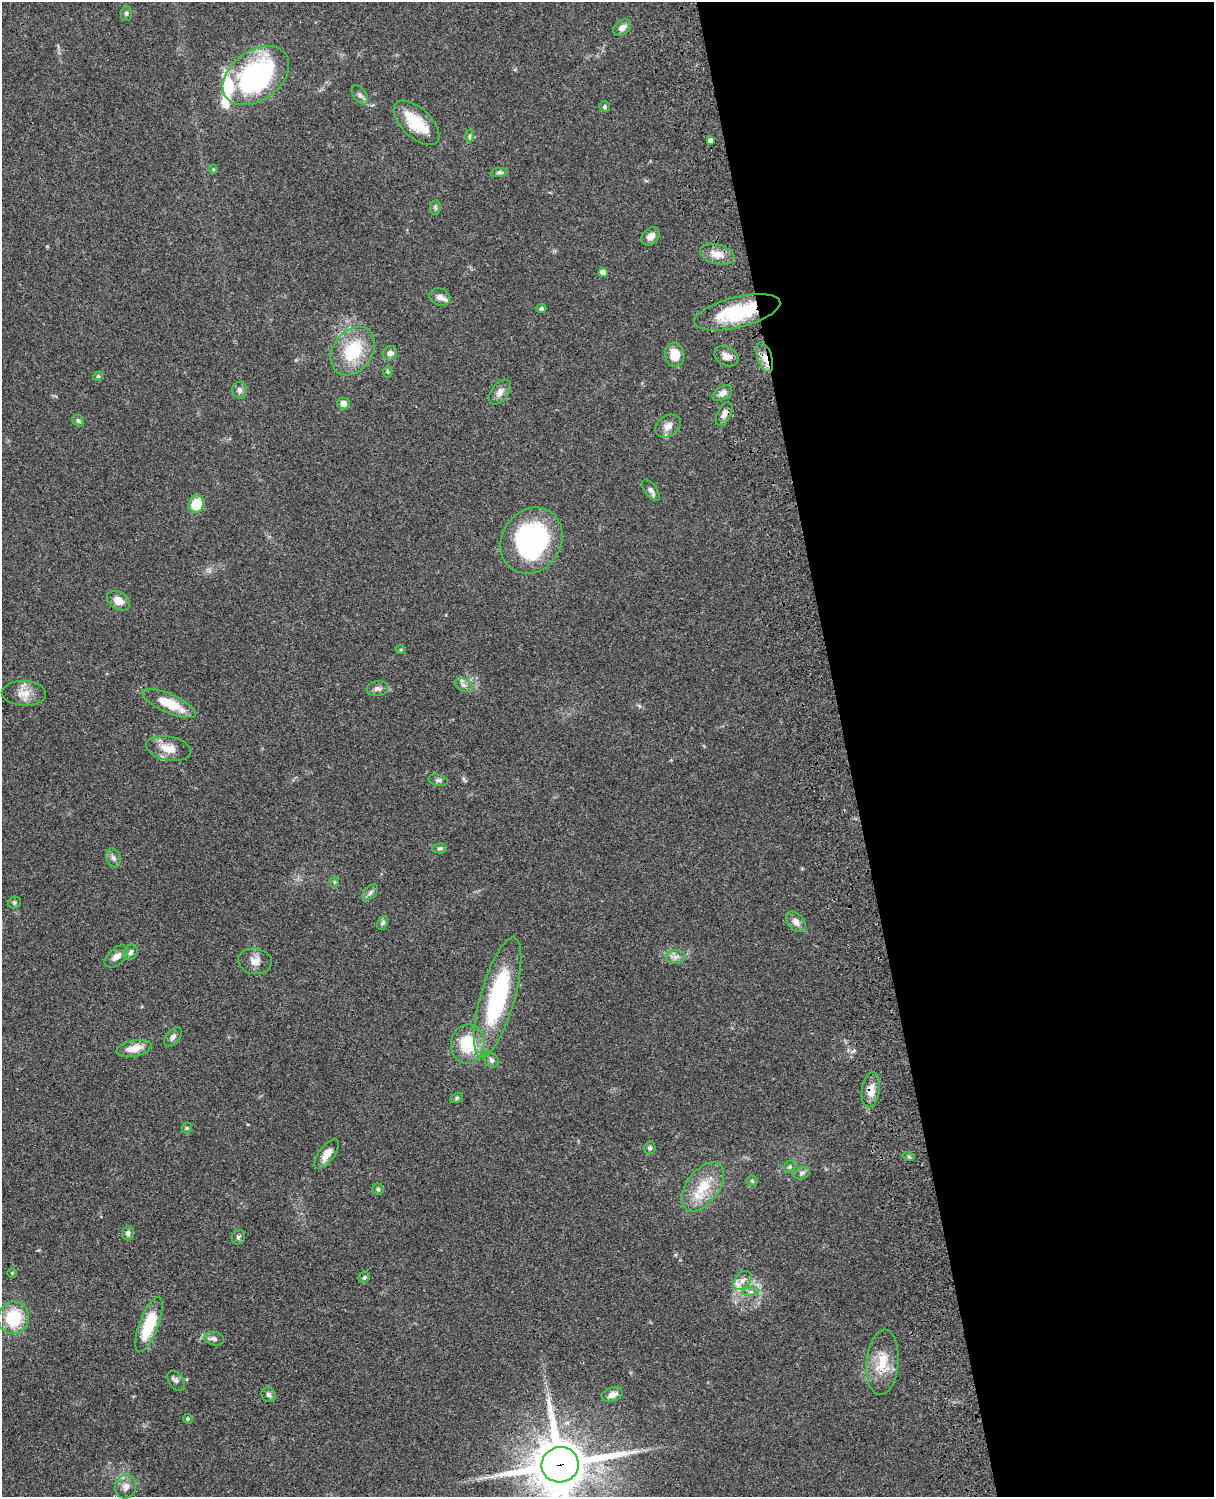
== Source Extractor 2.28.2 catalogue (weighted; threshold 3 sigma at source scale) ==
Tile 8 of 4 x 3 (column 4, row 2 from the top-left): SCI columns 3758-4969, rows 1773-3267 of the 5087 x 4926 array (HDU 1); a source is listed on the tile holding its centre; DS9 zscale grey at full resolution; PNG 1216 x 1499 px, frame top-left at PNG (2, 2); each listed source drawn as its Kron ellipse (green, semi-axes under 4 px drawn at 4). Shown black and unused: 30% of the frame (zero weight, under 3 of 4 exposures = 6% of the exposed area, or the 3 px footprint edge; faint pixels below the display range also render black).
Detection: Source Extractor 2.28.2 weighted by HDU 2 'WHT'; one run over the whole footprint, this tile lists its part. Background 0.0762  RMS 0.0058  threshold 0.0259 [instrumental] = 3 sigma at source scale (4.5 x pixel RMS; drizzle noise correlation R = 1.50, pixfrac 1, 0.05/0.05 arcsec/px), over >= 5 px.
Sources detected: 91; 1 inside a brighter object's white glare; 1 cosmic-ray / hot-pixel residue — neither listed nor drawn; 4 inside a brighter listed object's ellipse — not listed separately; the other 85 listed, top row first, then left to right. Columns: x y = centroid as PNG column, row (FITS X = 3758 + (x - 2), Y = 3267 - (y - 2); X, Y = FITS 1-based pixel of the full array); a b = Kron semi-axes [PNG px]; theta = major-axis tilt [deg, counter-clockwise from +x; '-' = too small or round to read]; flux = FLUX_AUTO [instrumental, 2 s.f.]
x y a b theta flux
126 13 7 5 87 1.2
622 28 10 7 42 2.9
256 76 37 24 36 100
360 95 11 6 -54 2
605 107 6 5 - 1
416 123 28 14 -44 18
470 136 6 4 89 0.86
710 141 4 3 - 2
213 169 4 4 - 0.72
499 172 9 4 8 1.2
435 207 7 5 84 1.1
651 236 10 7 44 3.8
717 254 17 9 -15 6.3
603 273 4 4 - 5.3
440 297 10 8 -20 3.6
541 309 5 4 - 1.5
737 312 44 15 14 34
353 351 26 19 54 26
390 353 7 7 - 2.2
675 355 12 9 -80 9.5
726 356 13 9 -29 3.6
765 357 15 7 -71 4.8
388 372 5 5 - 0.74
98 376 5 4 - 0.79
239 390 8 7 - 2
500 392 14 8 53 3.8
722 393 11 6 32 3.4
343 403 6 6 - 4
724 414 13 6 63 2.8
78 421 6 5 - 1.1
668 426 14 10 33 3.8
651 490 12 6 -53 2.1
197 504 8 7 - 15
531 541 34 29 57 86
118 601 12 8 -33 5.5
401 650 5 3 - 0.56
464 685 9 6 -27 2
377 689 11 7 6 2.2
24 693 22 12 -3 7.1
169 703 29 9 -24 17
169 748 23 12 -11 8.3
438 780 10 5 -13 1.6
440 848 7 5 5 1
113 858 10 7 -71 2.1
334 882 6 4 89 0.68
370 892 9 5 46 1.5
15 903 6 5 - 1.1
796 922 12 8 -48 3.3
383 923 7 5 63 1.2
130 952 8 6 61 1.8
116 956 14 8 41 3.7
675 957 9 7 0 2.6
255 961 17 13 -8 4.8
498 998 62 17 74 70
173 1037 11 6 49 1.8
468 1044 20 16 86 24
134 1048 18 8 12 8
491 1060 9 6 -46 1.7
871 1090 18 9 83 6.5
456 1098 7 4 29 0.86
187 1128 5 5 - 0.79
650 1148 6 6 - 1.4
326 1154 17 7 54 5.6
909 1157 6 4 -19 0.76
790 1167 6 5 - 0.96
802 1173 8 5 24 1.6
752 1181 5 5 - 0.81
703 1187 28 16 54 17
378 1189 5 5 - 0.9
128 1233 7 6 - 2.1
238 1237 7 6 - 1.3
12 1273 4 4 - 0.62
364 1277 6 5 - 0.93
742 1280 11 7 50 3.3
751 1292 8 4 8 1.5
14 1318 16 15 - 25
149 1324 29 9 70 26
214 1339 10 6 -14 2.2
882 1362 33 16 85 15
176 1381 11 7 -56 1.9
269 1395 8 7 - 1.8
612 1395 11 7 19 3.6
188 1419 5 4 - 1
560 1465 18 17 - 3500
126 1487 12 10 73 3.7
Overlapping masked pixels (flux is a lower limit): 5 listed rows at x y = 737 312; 765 357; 871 1090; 882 1362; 560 1465
Isophote crosses this tile's border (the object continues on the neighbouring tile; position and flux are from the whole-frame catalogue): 1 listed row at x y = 560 1465